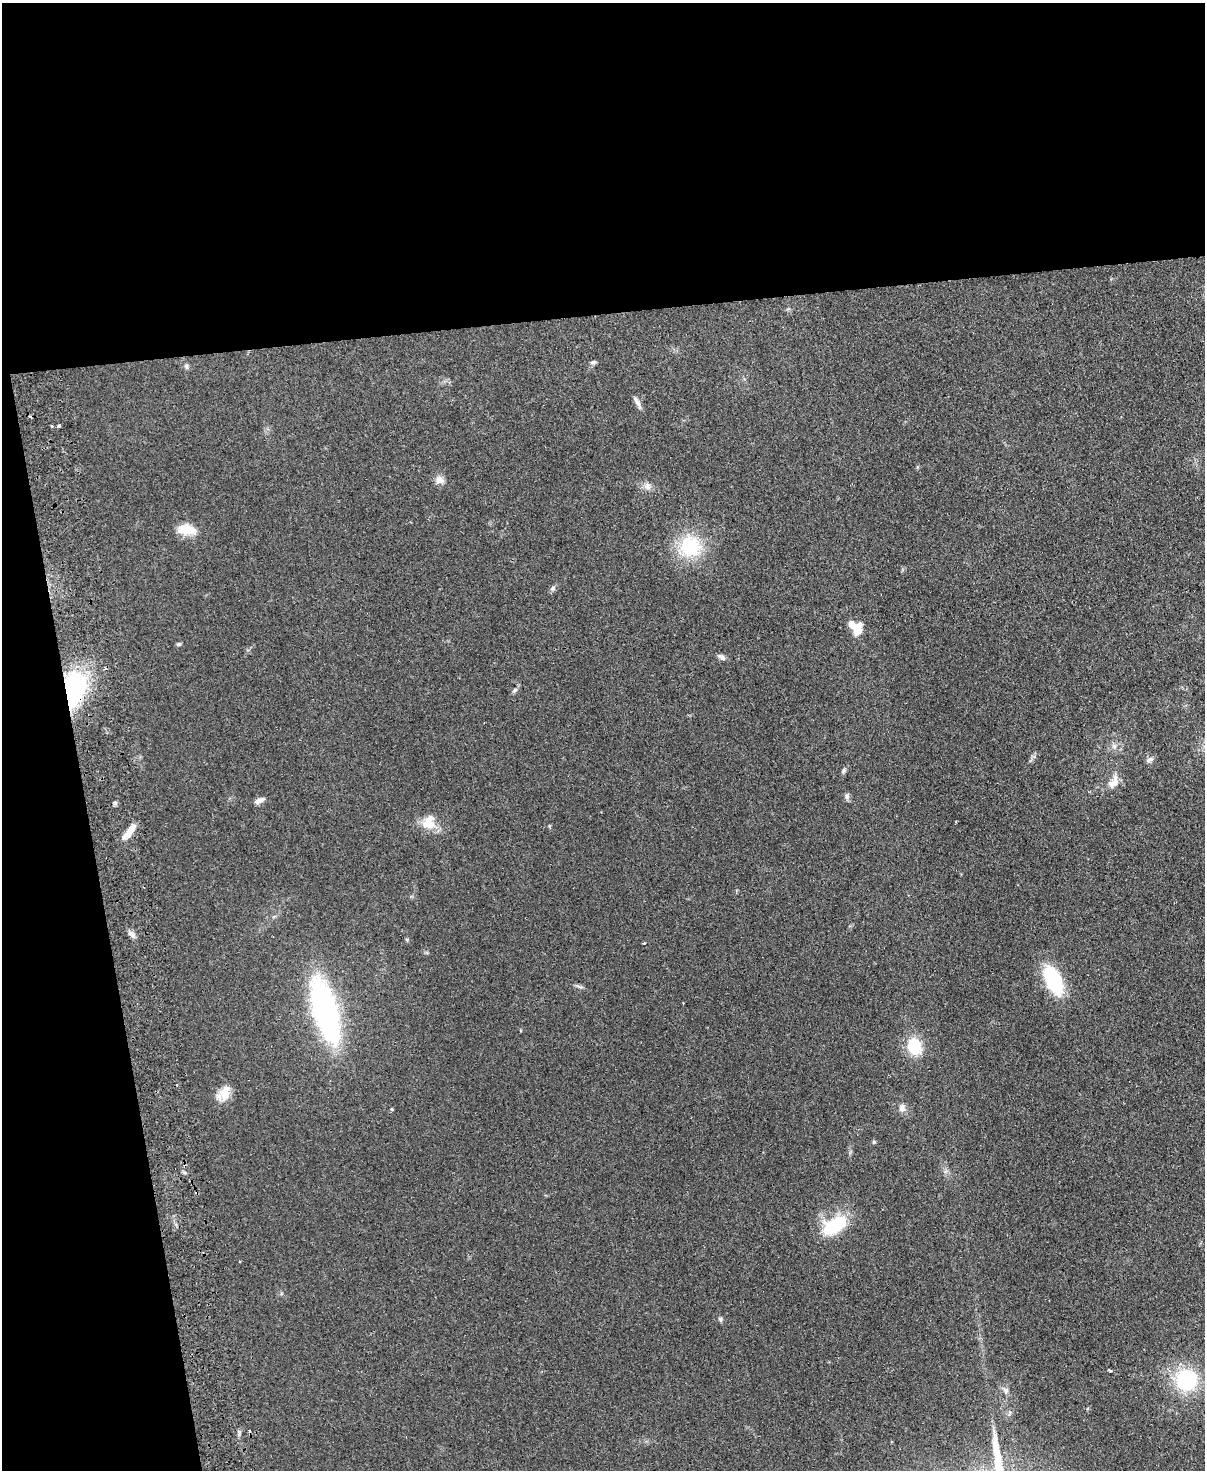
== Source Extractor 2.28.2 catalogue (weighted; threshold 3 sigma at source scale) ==
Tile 1 of 4 x 3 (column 1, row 1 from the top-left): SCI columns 57-1259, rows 3086-4553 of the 4925 x 4814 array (HDU 1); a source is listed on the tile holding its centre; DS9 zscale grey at full resolution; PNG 1207 x 1472 px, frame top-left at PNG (2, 3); no overlay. Shown black and unused: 28% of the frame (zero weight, under 2 of 3 exposures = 3% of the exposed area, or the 3 px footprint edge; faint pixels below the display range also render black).
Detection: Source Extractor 2.28.2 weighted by HDU 2 'WHT'; one run over the whole footprint, this tile lists its part. Background 0.112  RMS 0.0085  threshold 0.038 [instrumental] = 3 sigma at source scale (4.5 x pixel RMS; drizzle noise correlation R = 1.50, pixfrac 1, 0.05/0.05 arcsec/px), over >= 5 px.
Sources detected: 45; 5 cosmic-ray / hot-pixel residue — not listed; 2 inside a brighter listed object's ellipse — not listed separately; the other 38 listed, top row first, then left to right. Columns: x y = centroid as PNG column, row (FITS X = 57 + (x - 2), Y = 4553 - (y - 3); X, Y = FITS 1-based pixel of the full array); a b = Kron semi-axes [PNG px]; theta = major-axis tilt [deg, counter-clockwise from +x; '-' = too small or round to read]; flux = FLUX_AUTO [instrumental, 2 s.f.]
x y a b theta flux
593 362 8 5 8 1.7
186 366 8 6 -69 2
637 402 19 5 -61 3.6
58 426 3 3 - 1.8
439 480 12 10 1 5.3
648 486 10 8 -47 4.1
186 529 22 12 -7 16
690 546 26 26 - 46
552 588 8 5 28 2
858 629 17 10 68 10
179 644 6 4 16 1.4
721 657 11 6 -31 3
73 690 37 22 77 110
515 690 8 5 49 1.9
1114 746 7 6 - 2.8
1149 760 10 6 28 2.7
844 770 8 5 83 1.6
1114 782 18 10 55 9
847 796 10 6 75 2.1
259 801 13 6 23 4.1
115 803 6 5 - 1.6
428 824 21 12 -9 13
129 832 21 6 51 11
131 934 11 6 -44 3.7
407 940 6 4 -20 0.94
643 943 3 2 - 1.2
1053 980 28 14 -64 64
325 1010 47 16 -75 290
914 1046 19 15 -75 28
224 1094 21 13 50 12
902 1108 11 8 -82 4.1
392 1109 3 3 - 1.5
874 1142 5 4 - 1
835 1225 27 15 29 46
720 1319 7 5 -49 1.7
1109 1370 6 3 -26 1
1186 1380 17 17 - 69
1006 1390 10 7 -56 3.3
Overlapping masked pixels (flux is a lower limit): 1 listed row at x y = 73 690